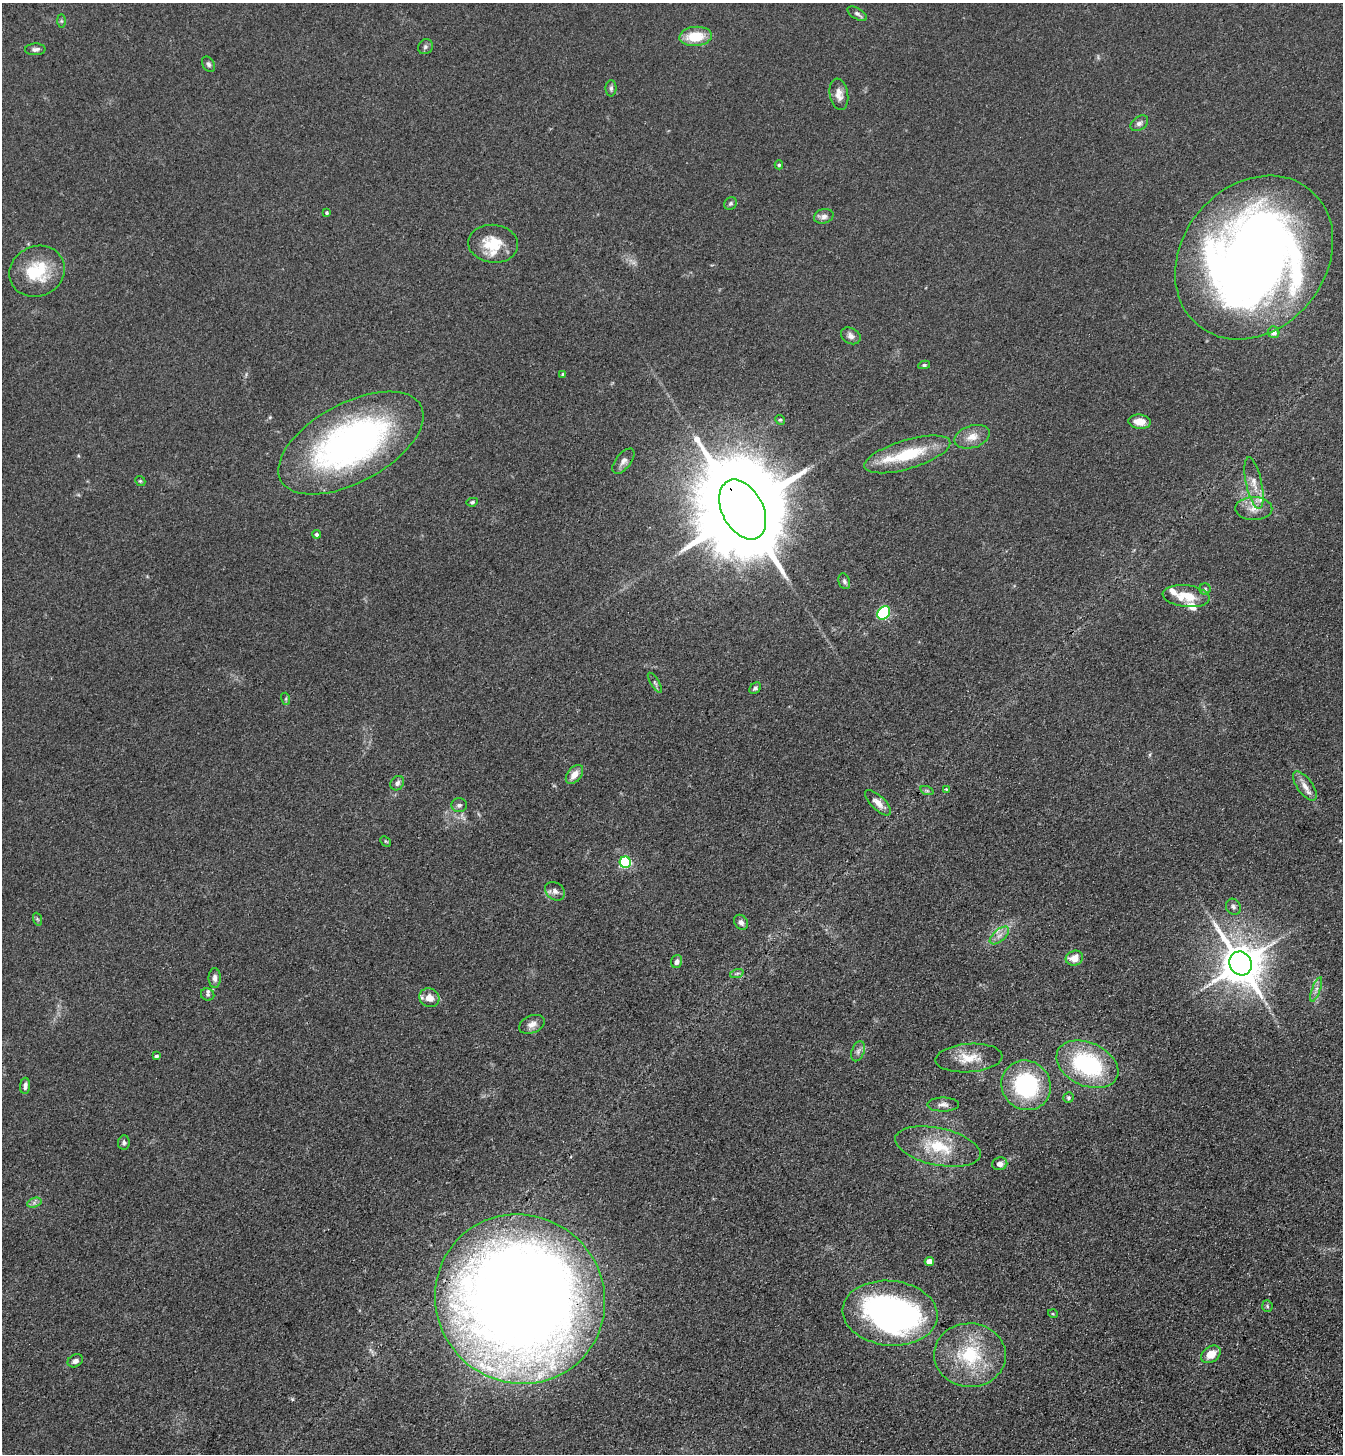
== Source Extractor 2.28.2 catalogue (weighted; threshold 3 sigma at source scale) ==
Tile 6 of 4 x 4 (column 2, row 2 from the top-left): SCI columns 1574-2914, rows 3009-4460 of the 5963 x 6017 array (HDU 1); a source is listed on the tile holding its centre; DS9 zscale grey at full resolution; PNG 1345 x 1456 px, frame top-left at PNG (2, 3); each listed source drawn as its Kron ellipse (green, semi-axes under 4 px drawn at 4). Shown black and unused: <1% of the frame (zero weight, under 3 of 4 exposures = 6% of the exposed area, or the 3 px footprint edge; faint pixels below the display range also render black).
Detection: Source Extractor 2.28.2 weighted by HDU 2 'WHT'; one run over the whole footprint, this tile lists its part. Background 0.0855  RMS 0.0086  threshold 0.0385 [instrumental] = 3 sigma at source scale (4.5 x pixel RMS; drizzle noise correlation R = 1.50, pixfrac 1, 0.05/0.05 arcsec/px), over >= 5 px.
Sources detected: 91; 1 too faint to see at this stretch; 2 inside a brighter object's white glare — neither listed nor drawn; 6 inside a brighter listed object's ellipse — not listed separately; the other 82 listed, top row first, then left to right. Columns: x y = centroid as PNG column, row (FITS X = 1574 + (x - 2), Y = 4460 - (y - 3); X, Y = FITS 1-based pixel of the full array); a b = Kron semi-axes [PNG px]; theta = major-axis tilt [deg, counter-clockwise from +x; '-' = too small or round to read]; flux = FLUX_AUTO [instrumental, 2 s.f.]
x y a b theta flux
857 14 11 5 -31 2.6
61 21 7 4 -90 1.4
696 36 16 9 4 23
425 47 8 7 - 2.3
35 49 10 6 2 2.7
208 64 8 6 -58 2.2
611 88 8 5 90 1.9
839 94 16 9 -81 6.7
1139 123 10 6 35 3.2
779 165 4 4 - 1.3
730 204 7 6 - 1.7
327 213 4 4 - 1.2
824 216 10 7 16 3.7
493 244 25 19 -6 25
1254 257 88 72 50 940
37 271 28 25 24 40
1274 332 6 6 - 5.1
851 336 10 7 -29 3.8
924 365 6 4 9 1.5
563 374 4 4 - 1.6
780 420 5 4 - 1.2
1140 422 11 7 -6 10
972 437 18 11 17 9.8
351 443 79 39 28 290
907 454 45 14 17 41
623 461 15 7 51 4.2
140 481 5 4 - 1.1
1254 483 26 8 -78 9.9
472 502 5 4 - 1.5
1254 509 18 11 -1 9.8
743 510 32 20 -62 20000
317 534 4 4 - 1.8
844 581 8 5 -70 2
1205 589 6 5 - 1.5
1186 596 24 11 -6 19
884 613 7 5 51 110
655 683 11 3 -58 1.9
755 688 7 5 44 2
286 699 6 4 -73 1.2
574 774 11 7 51 7.5
397 783 8 6 51 2.8
1305 786 17 7 -54 6.7
946 789 4 3 - 0.68
927 791 7 4 -19 1.4
878 803 17 7 -44 6.3
459 805 8 7 - 2.7
386 841 6 4 -45 0.98
625 862 5 5 - 92
555 891 10 8 -37 4.3
1233 907 8 7 - 2.7
37 919 6 4 -71 1.1
741 922 8 6 -54 3.1
999 935 11 6 41 4.7
1074 958 9 7 20 11
677 961 7 5 71 3.1
1241 963 12 11 - 2900
737 973 7 4 19 1.6
215 978 10 6 -89 3.4
1316 989 13 4 70 3.4
208 994 7 6 - 2
429 998 10 9 - 8.6
532 1024 13 8 21 5.4
858 1051 10 6 70 3.2
156 1056 4 3 - 2.1
969 1058 33 14 4 18
1087 1064 32 21 -25 93
1026 1085 25 24 - 86
25 1086 8 5 86 3
1068 1098 5 5 - 1.8
943 1105 16 7 1 4.4
124 1143 7 6 - 2.2
938 1147 43 18 -12 37
1000 1164 7 6 - 4.3
34 1203 7 4 19 2.3
929 1261 4 4 - 11
520 1299 86 83 -44 1800
1267 1306 5 5 - 1.4
890 1313 48 32 -5 260
1053 1314 5 3 - 0.69
1211 1354 11 7 35 11
970 1355 36 32 -2 56
75 1361 8 6 27 3.2
Overlapping masked pixels (flux is a lower limit): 2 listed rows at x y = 743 510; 520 1299